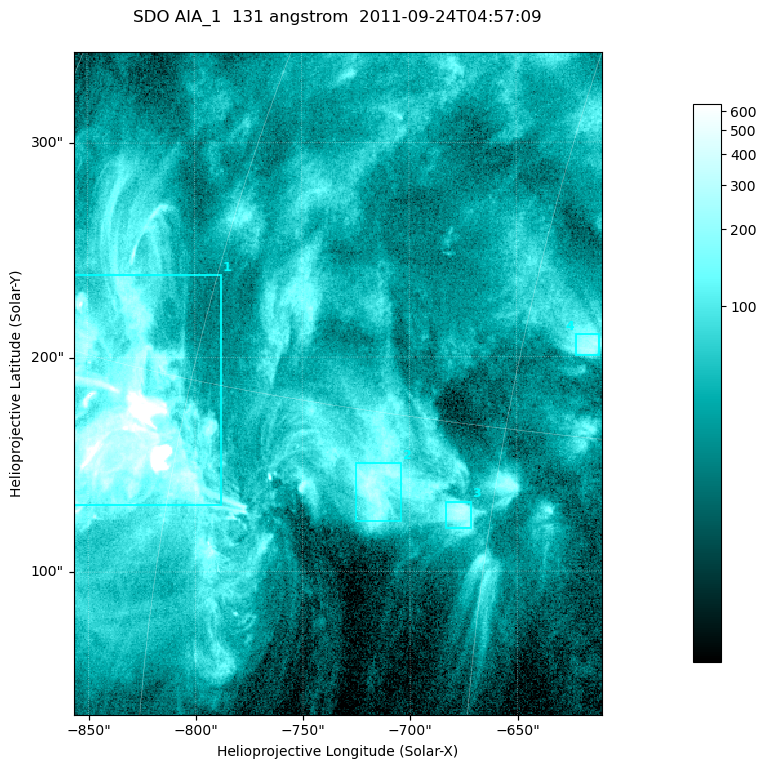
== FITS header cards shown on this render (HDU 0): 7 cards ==
TELESCOP= 'SDO     '           /
INSTRUME= 'AIA_1   '           /
WAVELNTH=                  131 /
WAVEUNIT= 'angstrom'           /
DATE-OBS= '2011-09-24T04:57:09.62' /
CTYPE1  = 'HPLN-TAN'           /
CTYPE2  = 'HPLT-TAN'           /

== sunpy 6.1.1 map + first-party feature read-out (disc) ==
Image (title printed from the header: SDO AIA_1  131 angstrom  2011-09-24T04:57:09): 410 x 514 px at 0.601 arcsec/px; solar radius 956 arcsec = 1592 px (partial field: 2.6% of the solar disc is inside the frame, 100% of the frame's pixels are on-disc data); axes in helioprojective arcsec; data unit not stated in the header (colour bar unlabelled)
Pointing: header CRPIX1/2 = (2043.14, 2045.51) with CRVAL1/2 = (0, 0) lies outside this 410 x 514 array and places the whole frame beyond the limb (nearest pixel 1.41 R_sun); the SolarSoft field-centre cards XCEN/YCEN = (-733.4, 187.7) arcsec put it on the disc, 1313 arcsec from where CRPIX/CRVAL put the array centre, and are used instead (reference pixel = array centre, CRVAL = XCEN/YCEN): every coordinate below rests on XCEN/YCEN
Orientation: roll -0.139 deg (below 1 deg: not rotated)
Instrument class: DISC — disc imager (sunpy class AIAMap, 131 A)
Bright regions (active regions / flare kernels): reference = the on-disc median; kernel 3 px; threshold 5 sigma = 142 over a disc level ~42.3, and >= 1.15x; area >= 210 px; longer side >= 5 px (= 3 arcsec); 4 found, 4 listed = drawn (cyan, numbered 1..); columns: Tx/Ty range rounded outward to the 2 arcsec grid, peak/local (2 s.f.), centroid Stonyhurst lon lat
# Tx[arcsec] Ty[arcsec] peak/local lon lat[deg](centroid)
1 -858..-788 130..240 110 -63 +13
2 -726..-704 122..152 7.8 -50 +13
3 -684..-670 120..134 7.6 -46 +12
4 -622..-610 200..210 7 -42 +18